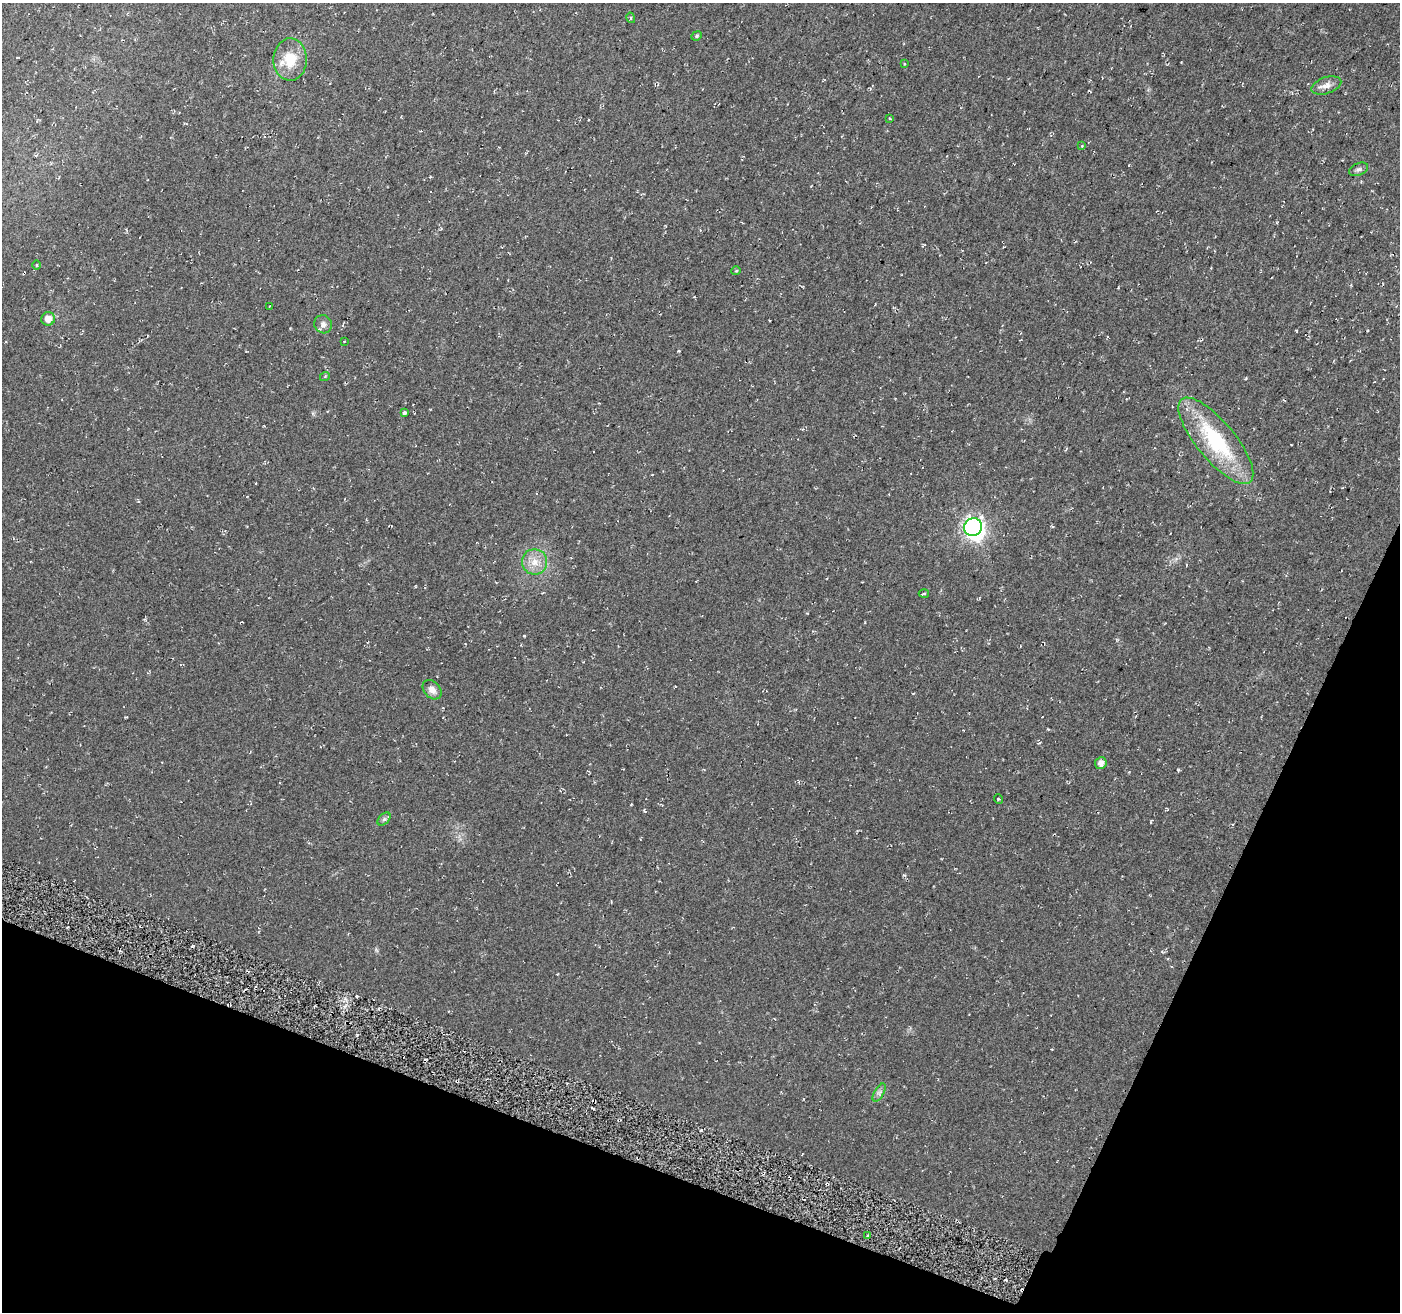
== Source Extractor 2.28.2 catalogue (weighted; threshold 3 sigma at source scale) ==
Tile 15 of 4 x 4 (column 3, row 4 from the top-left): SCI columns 2814-4211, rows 283-1592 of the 5635 x 5788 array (HDU 1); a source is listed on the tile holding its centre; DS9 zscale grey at full resolution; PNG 1402 x 1314 px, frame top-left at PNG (2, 3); each listed source drawn as its Kron ellipse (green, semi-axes under 4 px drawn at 4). Shown black and unused: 19% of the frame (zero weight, under 2 of 3 exposures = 3% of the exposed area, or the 3 px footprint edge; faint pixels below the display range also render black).
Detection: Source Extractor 2.28.2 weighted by HDU 2 'WHT'; one run over the whole footprint, this tile lists its part. Background 0.0483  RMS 0.0062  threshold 0.0278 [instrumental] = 3 sigma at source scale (4.5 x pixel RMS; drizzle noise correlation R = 1.50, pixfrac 1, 0.0396/0.0396 arcsec/px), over >= 5 px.
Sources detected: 28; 1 inside a brighter object's white glare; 1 cosmic-ray / hot-pixel residue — neither listed nor drawn; the other 26 listed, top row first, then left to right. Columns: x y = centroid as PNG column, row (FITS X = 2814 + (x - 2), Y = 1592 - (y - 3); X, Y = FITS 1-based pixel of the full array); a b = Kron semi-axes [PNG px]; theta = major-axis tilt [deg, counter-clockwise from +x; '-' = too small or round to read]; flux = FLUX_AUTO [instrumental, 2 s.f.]
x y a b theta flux
631 18 5 3 - 0.65
697 36 5 4 - 0.81
290 59 21 16 89 16
904 64 3 2 - 0.59
1326 85 15 8 19 4.2
890 119 3 2 - 0.51
1082 146 4 4 - 0.49
1358 169 10 6 23 1.7
36 265 5 3 - 0.5
736 271 5 3 - 0.5
270 306 4 2 - 0.52
48 319 7 6 - 5.3
323 324 9 8 - 2.9
344 342 3 2 - 0.42
325 376 5 3 - 0.5
404 413 4 3 - 4.5
1216 441 54 19 -50 54
973 527 9 8 - 230
535 562 13 12 - 7.6
924 594 5 3 - 1.1
432 690 11 8 -47 3.8
1101 763 6 5 - 3.7
998 799 5 3 - 0.69
384 819 8 5 45 1.6
879 1093 10 4 59 2
867 1236 3 3 - 2.6
Unlisted compact peaks at least as high as the median listed source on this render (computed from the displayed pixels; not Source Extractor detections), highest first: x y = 701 1130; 524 636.